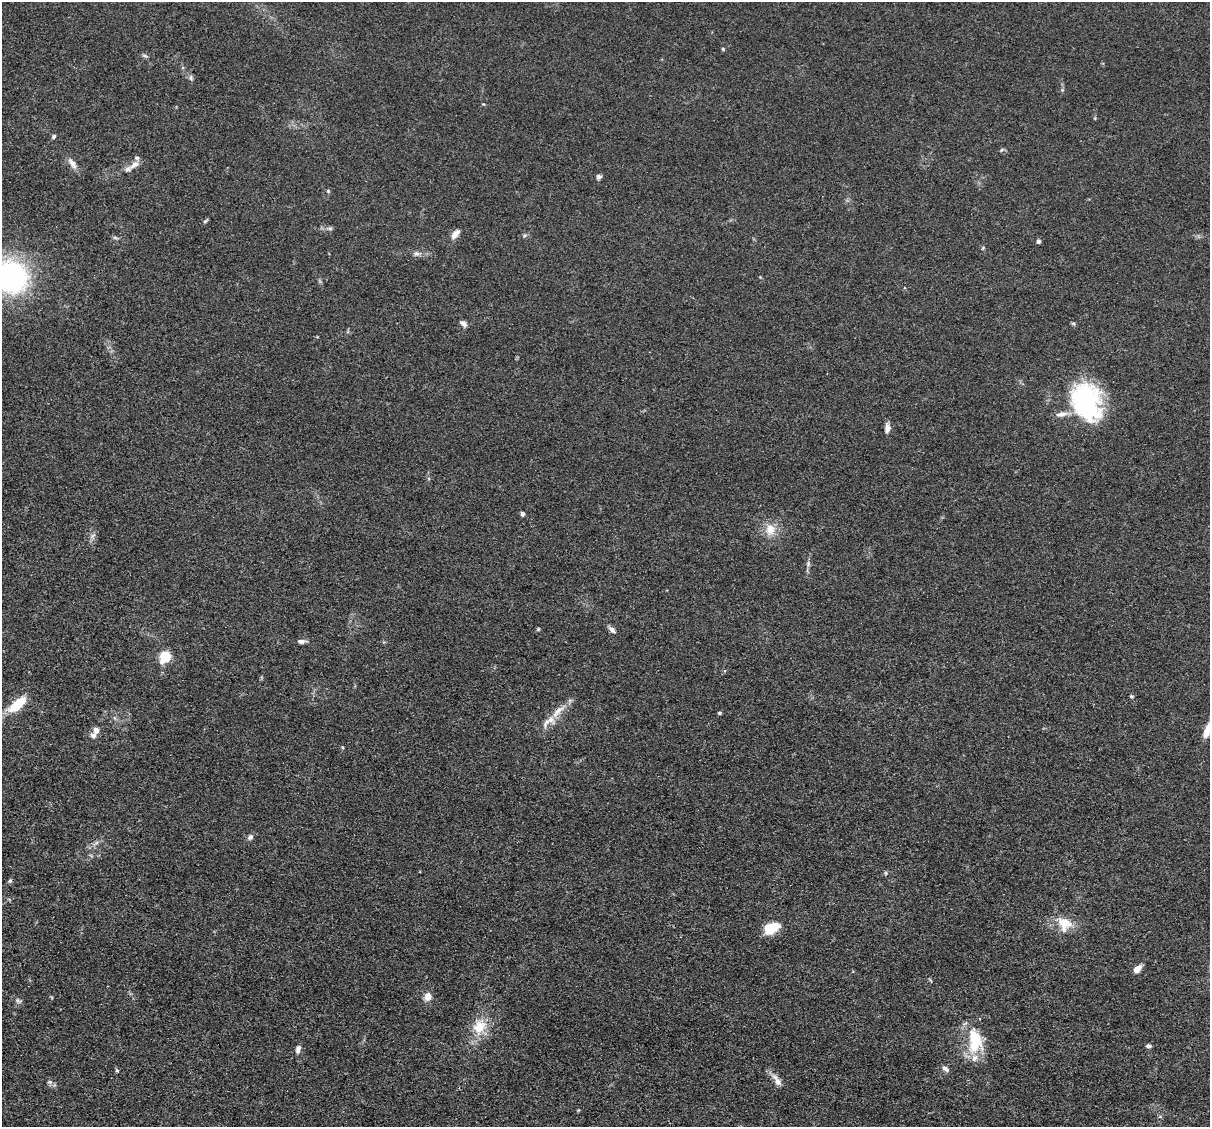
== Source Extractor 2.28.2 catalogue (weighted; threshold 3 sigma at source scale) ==
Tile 7 of 4 x 4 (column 3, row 2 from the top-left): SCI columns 2415-3622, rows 2484-3608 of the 4830 x 4851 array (HDU 1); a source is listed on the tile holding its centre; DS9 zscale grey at full resolution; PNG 1212 x 1129 px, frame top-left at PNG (2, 2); no overlay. Shown black and unused: <1% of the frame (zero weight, under 3 of 4 exposures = <1% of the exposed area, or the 3 px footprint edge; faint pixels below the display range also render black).
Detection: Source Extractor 2.28.2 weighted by HDU 2 'WHT'; one run over the whole footprint, this tile lists its part. Background 0.067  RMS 0.0061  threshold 0.0275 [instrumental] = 3 sigma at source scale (4.5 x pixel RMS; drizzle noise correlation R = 1.50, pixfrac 1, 0.05/0.05 arcsec/px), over >= 5 px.
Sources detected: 61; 1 too faint to see at this stretch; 3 inside a brighter object's white glare — not listed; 5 inside a brighter listed object's ellipse — not listed separately; the other 52 listed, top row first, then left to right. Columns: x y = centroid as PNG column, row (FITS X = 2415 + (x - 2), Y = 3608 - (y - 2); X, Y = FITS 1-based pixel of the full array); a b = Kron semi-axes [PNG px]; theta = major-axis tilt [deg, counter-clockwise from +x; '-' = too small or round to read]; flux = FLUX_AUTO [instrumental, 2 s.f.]
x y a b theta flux
723 49 4 4 - 0.74
191 78 8 6 90 1.4
54 136 6 4 48 1.2
1002 150 6 5 - 1
72 163 18 7 -55 3.9
134 165 16 7 38 3.8
599 177 7 6 - 1.5
328 191 5 4 - 0.73
205 221 10 3 40 0.85
330 228 8 4 -8 1.3
455 234 13 7 51 4
525 235 6 4 19 0.92
115 238 9 3 -14 1.1
1039 241 5 5 - 1.2
983 248 5 5 - 0.74
416 254 8 7 - 1.9
11 276 30 28 -50 120
463 323 10 6 -42 2.3
1073 324 6 4 -27 0.89
1085 400 47 27 -76 60
1061 414 18 7 9 4.1
887 428 11 7 89 3.3
522 514 4 4 - 2.1
770 529 15 13 84 8.5
93 536 8 5 46 1.7
808 564 8 6 90 1.5
538 629 5 4 - 0.69
612 630 11 6 -40 2.4
302 641 10 5 -1 2.3
165 657 8 7 - 26
1131 696 5 4 - 0.78
18 704 26 10 42 17
558 711 31 8 46 9.1
720 713 4 3 - 0.81
1208 729 18 7 64 8.6
96 730 10 8 86 2.8
250 837 8 6 42 1.9
886 873 6 4 -90 0.8
10 881 6 5 - 0.99
1064 924 23 19 -48 13
770 929 12 8 21 22
1137 969 9 6 43 4.7
427 997 10 8 73 4.3
18 1001 8 5 -21 1.5
479 1027 24 17 62 15
975 1040 32 18 -86 25
1148 1046 7 5 -5 1.3
298 1049 12 6 75 2.5
945 1069 10 6 -42 2.3
117 1070 5 4 - 0.8
777 1080 22 8 -54 4.5
50 1082 7 5 -11 1.3
Isophote crosses this tile's border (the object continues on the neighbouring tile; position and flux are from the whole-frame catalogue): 2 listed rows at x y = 11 276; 1208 729